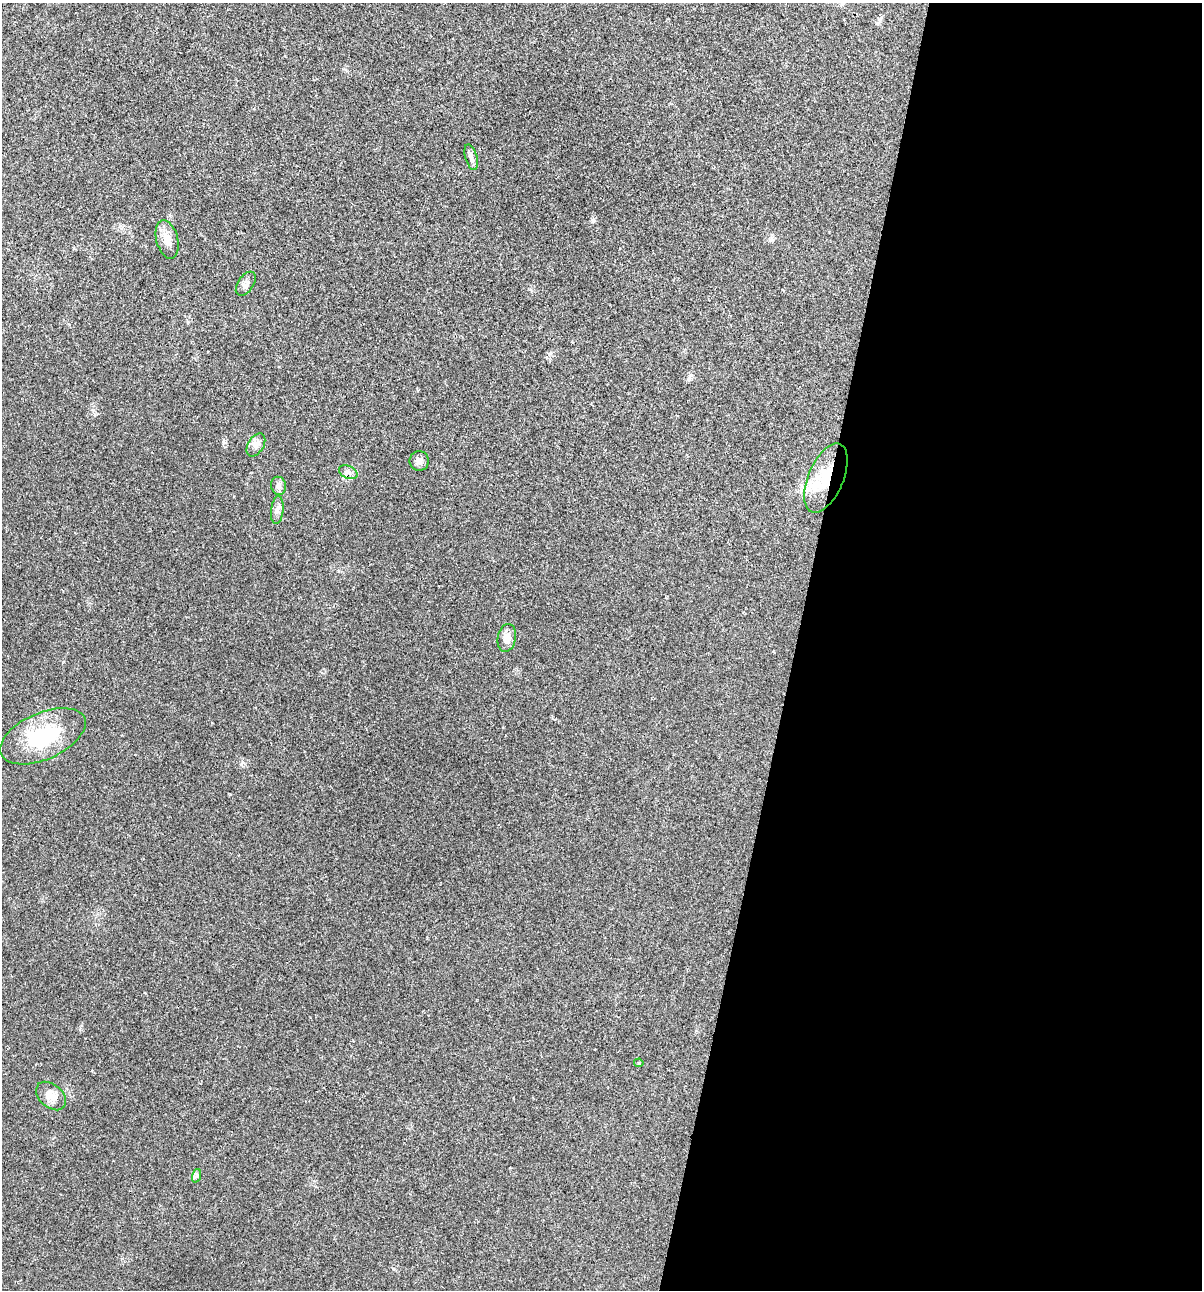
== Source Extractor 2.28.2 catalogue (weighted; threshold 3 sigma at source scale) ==
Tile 12 of 4 x 4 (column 4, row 3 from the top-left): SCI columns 3722-4921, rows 1291-2578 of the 5169 x 5155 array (HDU 1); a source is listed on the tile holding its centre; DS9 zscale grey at full resolution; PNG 1204 x 1292 px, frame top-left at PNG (2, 3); each listed source drawn as its Kron ellipse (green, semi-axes under 4 px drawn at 4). Shown black and unused: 34% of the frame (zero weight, under 2 of 3 exposures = <1% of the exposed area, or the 3 px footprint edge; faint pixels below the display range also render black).
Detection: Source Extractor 2.28.2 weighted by HDU 2 'WHT'; one run over the whole footprint, this tile lists its part. Background 0.0685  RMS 0.0055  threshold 0.0247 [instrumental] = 3 sigma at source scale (4.5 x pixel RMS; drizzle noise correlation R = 1.50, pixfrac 1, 0.05/0.05 arcsec/px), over >= 5 px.
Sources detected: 14; all 14 listed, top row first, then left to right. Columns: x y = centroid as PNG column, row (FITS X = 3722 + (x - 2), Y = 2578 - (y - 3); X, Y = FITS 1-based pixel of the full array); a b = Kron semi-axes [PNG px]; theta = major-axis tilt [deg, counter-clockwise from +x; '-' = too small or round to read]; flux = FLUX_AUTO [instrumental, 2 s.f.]
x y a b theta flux
471 157 13 6 -74 2.2
167 239 20 10 -76 5.7
246 284 13 7 56 2.4
256 445 12 7 58 2.9
419 461 10 9 - 2.4
348 472 10 6 -24 2.4
826 478 37 17 67 25
279 486 9 7 -79 2
277 510 14 6 83 2.3
507 638 14 9 79 4.5
43 736 45 23 24 38
639 1063 4 4 - 0.78
51 1096 17 11 -41 5.9
196 1176 7 4 71 1.2
Overlapping masked pixels (flux is a lower limit): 1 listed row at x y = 826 478
Unlisted compact peaks at least as high as the median listed source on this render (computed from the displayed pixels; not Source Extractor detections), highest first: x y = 593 221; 223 442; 230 794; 241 764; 691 375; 393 1269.